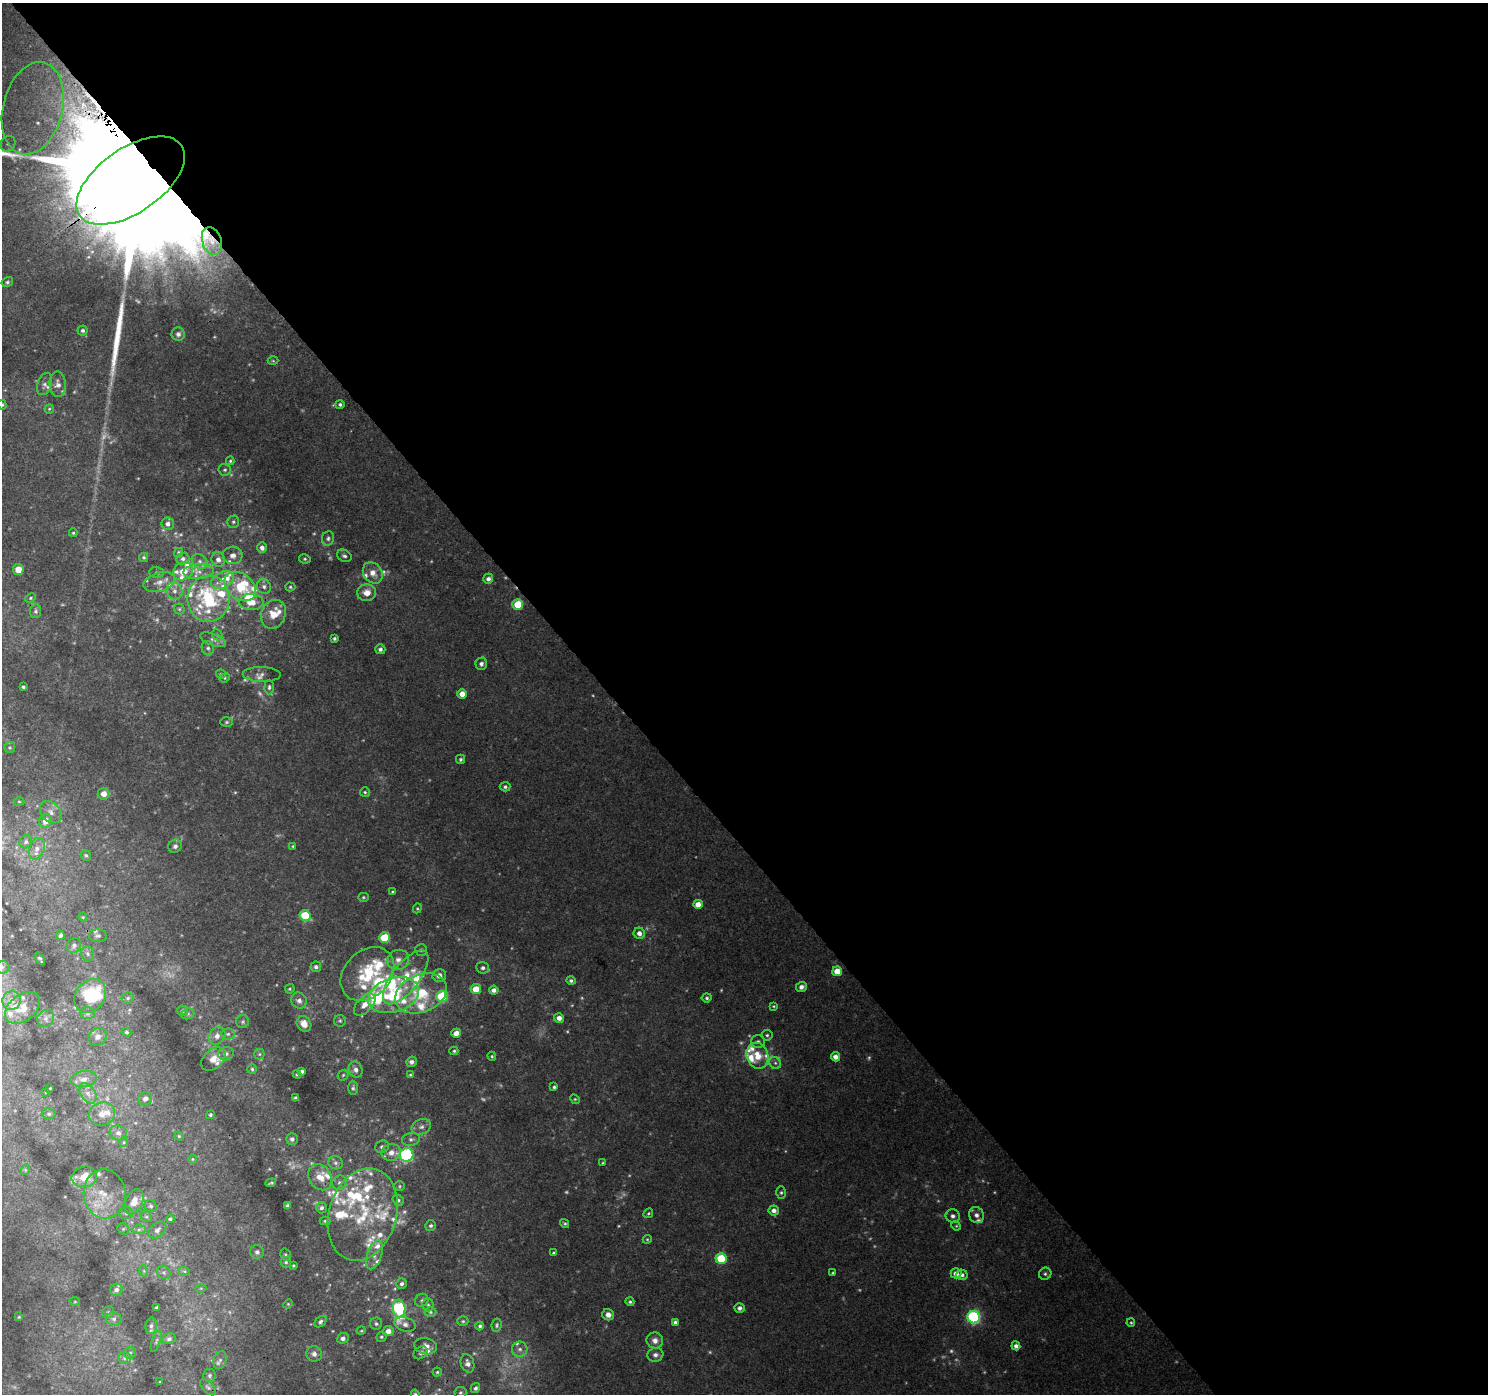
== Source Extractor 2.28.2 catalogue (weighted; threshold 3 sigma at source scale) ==
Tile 8 of 4 x 4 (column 4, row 2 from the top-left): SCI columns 4504-5989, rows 2957-4348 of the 6040 x 5978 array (HDU 1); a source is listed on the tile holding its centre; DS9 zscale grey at full resolution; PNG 1490 x 1396 px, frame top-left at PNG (2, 3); each listed source drawn as its Kron ellipse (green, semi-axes under 4 px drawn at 4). Shown black and unused: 59% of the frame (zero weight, under 3 of 4 exposures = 5% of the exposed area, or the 3 px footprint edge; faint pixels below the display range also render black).
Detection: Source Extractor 2.28.2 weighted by HDU 2 'WHT'; one run over the whole footprint, this tile lists its part. Background 0.0445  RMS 0.0038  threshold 0.0172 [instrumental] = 3 sigma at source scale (4.5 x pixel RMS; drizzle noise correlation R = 1.50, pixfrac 1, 0.0396/0.0396 arcsec/px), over >= 5 px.
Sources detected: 383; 55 too faint to see at this stretch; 1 long thin detection or spike segment (spike, bleed or trail) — neither listed nor drawn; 68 inside a brighter listed object's ellipse — not listed separately; the other 259 listed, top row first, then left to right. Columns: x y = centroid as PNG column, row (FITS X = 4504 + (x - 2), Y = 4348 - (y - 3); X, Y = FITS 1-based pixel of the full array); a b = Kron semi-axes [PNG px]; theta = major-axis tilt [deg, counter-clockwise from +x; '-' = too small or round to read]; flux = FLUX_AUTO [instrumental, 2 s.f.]
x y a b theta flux
33 108 47 29 76 59
8 144 8 7 - 1.6
131 181 62 32 35 58000
212 241 14 9 -71 4.3
7 282 6 5 - 0.67
83 330 5 5 - 1
178 334 6 6 - 1.3
273 361 5 3 - 0.42
45 384 11 7 71 1.6
58 384 13 8 -86 2.3
2 405 5 4 - 0.47
340 405 4 4 - 0.85
49 409 5 4 - 0.49
230 461 4 3 - 0.53
225 470 6 5 - 0.77
233 522 6 5 - 0.82
168 524 6 6 - 1.9
73 533 4 4 - 0.53
328 538 7 6 - 1.1
262 548 5 5 - 1.5
178 553 5 4 - 0.66
233 555 10 8 2 2.5
344 556 8 5 -29 1
144 557 4 4 - 0.63
183 559 7 6 - 1.2
305 559 6 4 -13 0.63
218 560 7 6 - 2.2
200 561 8 6 -41 1.7
18 569 5 5 - 3.9
183 571 10 8 27 4.9
157 572 7 5 -1 0.84
198 572 15 7 3 3.2
373 573 11 9 -53 4.1
488 579 5 4 - 1.5
223 580 12 8 26 3.9
159 582 16 9 15 3.6
240 586 17 12 -39 12
264 586 7 7 - 1.4
290 587 5 4 - 0.59
174 591 9 7 -60 2.1
367 593 9 8 - 4.5
30 598 5 4 - 0.56
209 599 23 21 83 39
251 602 12 8 -2 5.4
518 604 5 5 - 13
179 609 6 5 - 0.61
36 611 7 5 82 0.92
273 614 15 12 67 7.4
217 635 6 5 - 0.67
334 638 3 3 - 0.76
213 640 14 6 -20 1.7
208 648 7 6 - 1.1
380 649 5 5 - 1.3
481 664 6 5 - 1.3
221 674 5 4 - 0.62
262 674 19 7 -1 1.8
225 678 5 4 - 0.45
23 687 3 3 - 0.69
269 687 7 4 88 0.85
462 694 4 4 - 3.9
226 722 6 5 - 0.64
10 747 5 5 - 0.63
461 759 4 4 - 0.67
505 787 5 4 - 0.8
365 792 5 5 - 0.65
104 794 6 6 - 3.2
19 801 5 3 - 0.36
51 812 12 9 -48 2.6
46 821 7 6 - 3.2
26 842 7 6 - 0.91
175 846 7 6 - 1.2
293 846 4 3 - 0.4
37 849 11 7 69 2.6
86 855 5 4 - 0.67
393 892 4 3 - 0.64
363 897 5 4 - 0.6
698 904 4 4 - 3.6
417 908 5 4 - 0.45
305 915 5 5 - 17
83 917 4 4 - 0.32
639 933 5 5 - 2.1
60 935 4 4 - 1
98 936 9 6 -2 1.1
384 938 5 5 - 16
74 946 8 6 64 1.3
421 950 6 5 - 0.73
87 954 7 6 - 1.1
40 959 6 2 -57 0.62
398 960 11 10 - 3.1
2 967 7 6 - 1.1
316 967 5 5 - 1.1
483 968 6 6 - 1.4
837 971 5 5 - 5.5
367 974 30 23 45 21
439 975 6 6 - 3.1
406 977 32 13 52 11
571 981 5 4 - 0.95
801 987 5 5 - 1.7
290 989 5 4 - 0.6
476 989 5 5 - 6.2
494 990 5 4 - 1.8
421 993 27 19 22 19
394 995 26 17 18 22
90 996 18 14 53 22
442 996 5 5 - 24
128 998 6 5 - 0.9
707 998 5 4 - 0.72
12 1000 9 9 - 2.9
299 1001 8 7 - 2
365 1005 13 7 47 3.9
774 1006 4 3 - 0.45
22 1008 20 13 37 5.8
183 1011 5 5 - 0.8
88 1013 7 6 - 1
188 1014 7 5 20 0.76
46 1018 9 7 48 1.6
559 1018 5 5 - 2.4
340 1021 6 6 - 0.71
243 1022 6 6 - 0.79
304 1024 8 6 -52 4
127 1032 5 4 - 0.65
456 1033 5 4 - 3.8
228 1034 6 5 - 0.94
767 1035 5 5 - 0.78
217 1036 9 8 - 2.6
98 1037 9 8 - 2.1
758 1041 7 6 - 0.98
454 1051 4 4 - 0.57
226 1054 8 6 16 1.4
259 1054 5 5 - 0.64
492 1056 4 3 - 0.51
757 1056 13 11 -73 6.1
835 1057 4 4 - 2.4
213 1059 14 9 41 4.2
411 1062 5 5 - 1.3
775 1063 6 5 - 0.93
252 1069 4 4 - 0.63
356 1070 8 7 - 1.8
302 1071 4 3 - 1.2
297 1074 4 3 - 0.55
343 1075 6 5 - 0.62
410 1075 4 3 - 0.43
83 1079 13 8 9 2.8
554 1087 4 4 - 0.74
50 1088 3 2 - 0.26
353 1088 7 5 90 0.83
46 1092 3 2 - 0.27
88 1093 11 7 -55 2.2
295 1098 4 4 - 0.81
145 1099 7 6 - 1.7
575 1099 5 4 - 0.52
49 1114 7 5 -13 0.82
102 1114 13 11 19 3.6
210 1115 5 4 - 0.7
421 1127 10 7 24 1.8
118 1133 9 7 -17 1.5
179 1136 4 4 - 0.43
292 1139 6 6 - 1.3
411 1139 9 6 8 1.4
124 1142 5 3 - 0.42
382 1147 7 6 - 1.3
391 1152 10 8 9 3.1
406 1155 7 6 - 52
193 1159 5 3 - 0.34
335 1163 7 6 - 1.1
603 1163 4 4 - 0.35
25 1170 5 3 - 0.39
84 1177 13 10 12 6.5
320 1177 14 11 -56 4.7
271 1183 5 3 - 0.61
339 1183 7 6 - 1.2
400 1186 5 5 - 0.6
781 1193 6 5 - 0.75
105 1194 25 21 -85 12
398 1200 6 5 - 0.77
134 1202 13 8 65 5.2
151 1206 6 6 - 0.82
287 1206 4 4 - 1
321 1208 6 5 - 1.1
774 1210 5 5 - 1.9
126 1213 7 6 - 0.88
648 1213 5 4 - 0.59
363 1214 47 34 73 30
976 1215 8 7 - 2
953 1216 7 6 - 1.6
146 1217 6 4 -28 0.65
170 1219 4 3 - 0.74
325 1221 5 4 - 0.63
565 1223 5 4 - 0.66
431 1226 5 5 - 0.95
956 1226 5 4 - 0.48
123 1229 6 5 - 0.65
139 1229 6 4 1 0.85
157 1230 10 7 40 1.7
647 1239 4 4 - 0.41
257 1252 7 6 - 1.4
554 1253 4 3 - 0.83
285 1255 6 5 - 0.66
374 1255 15 7 71 2.7
721 1258 5 5 - 20
286 1262 5 5 - 0.7
293 1266 3 3 - 0.44
144 1271 5 3 - 0.38
184 1271 6 3 -18 0.5
164 1272 7 6 - 0.93
833 1273 4 3 - 0.46
956 1273 5 5 - 2.6
1045 1274 6 6 - 0.87
962 1275 5 5 - 1.2
402 1284 5 5 - 1.2
201 1288 5 3 - 0.42
116 1290 6 6 - 1.5
422 1300 7 6 - 0.99
75 1302 5 3 - 0.34
630 1302 4 4 - 0.72
288 1304 5 4 - 0.42
428 1305 6 5 - 0.75
157 1307 3 3 - 0.63
399 1308 9 6 -86 54
740 1308 5 4 - 1.5
108 1312 6 5 - 0.7
431 1312 6 4 1 0.66
608 1315 6 5 - 2.3
19 1317 4 3 - 0.37
974 1317 6 6 - 67
114 1319 7 6 - 1.4
463 1321 5 4 - 0.64
320 1322 7 5 40 1.1
675 1322 4 4 - 0.98
1131 1323 4 3 - 0.48
376 1324 6 6 - 0.9
405 1324 11 7 -15 1.6
497 1325 7 5 81 0.73
151 1326 8 5 80 1.1
480 1326 4 4 - 0.79
361 1331 5 3 - 0.39
388 1331 5 5 - 2.9
381 1337 5 5 - 0.66
343 1338 6 5 - 1.5
169 1339 6 5 - 1.1
655 1340 8 8 - 2.6
156 1341 11 3 71 0.76
426 1346 11 8 -10 2.6
1016 1346 4 4 - 1.5
520 1349 8 7 - 1.7
130 1353 6 5 - 0.78
421 1353 7 6 - 0.96
314 1354 8 7 - 2
655 1355 8 7 - 1.8
124 1358 6 6 - 1.1
220 1360 9 6 72 1.3
468 1363 9 6 -73 2.2
437 1372 4 4 - 0.58
209 1375 6 6 - 0.86
160 1382 3 3 - 0.38
208 1387 10 5 -46 0.93
475 1388 5 4 - 1.1
460 1393 6 6 - 0.77
415 1394 5 4 - 0.62
Overlapping masked pixels (flux is a lower limit): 2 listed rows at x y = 131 181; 212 241
Isophote crosses this tile's border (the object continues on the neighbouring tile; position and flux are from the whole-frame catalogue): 4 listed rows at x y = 131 181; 2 405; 2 967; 415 1394